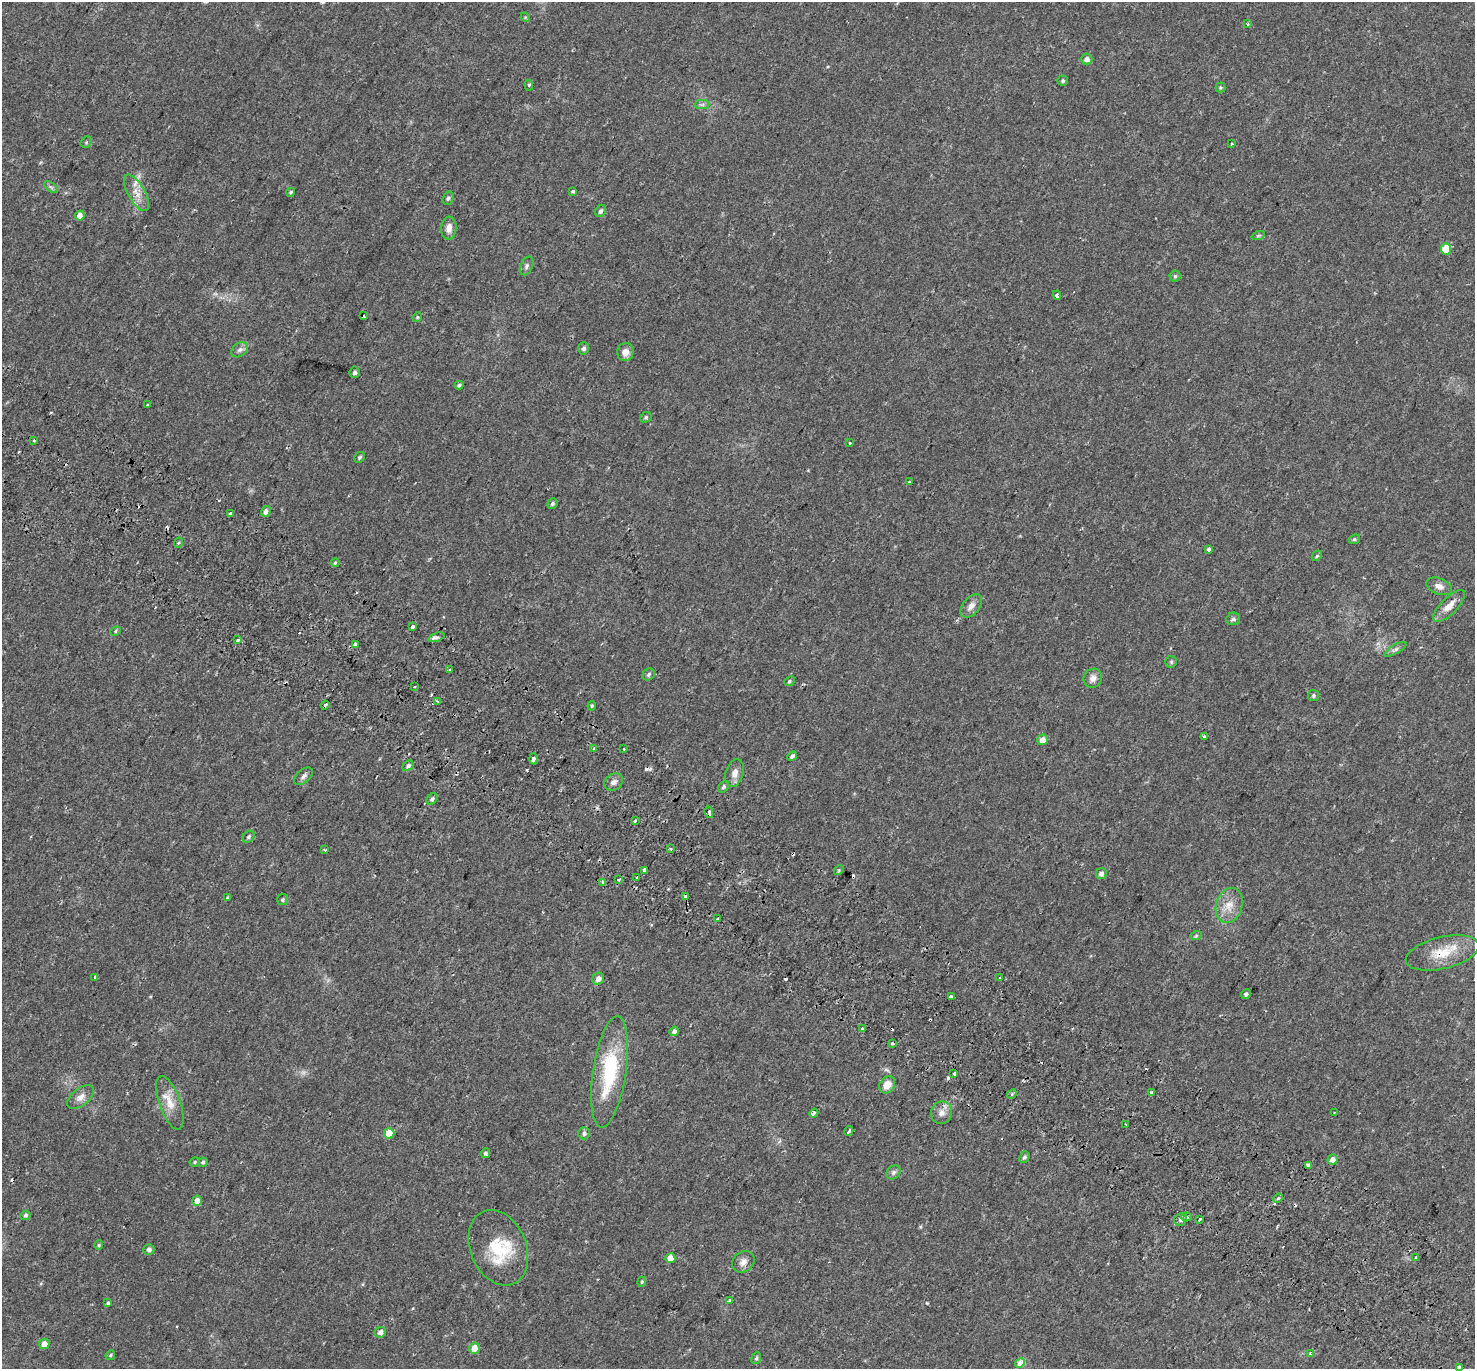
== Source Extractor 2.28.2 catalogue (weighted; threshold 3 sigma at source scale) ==
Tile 6 of 4 x 4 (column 2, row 2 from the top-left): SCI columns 1544-3016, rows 3025-4391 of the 6044 x 6110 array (HDU 1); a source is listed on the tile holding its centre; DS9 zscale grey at full resolution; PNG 1477 x 1371 px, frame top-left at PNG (2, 2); each listed source drawn as its Kron ellipse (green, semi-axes under 4 px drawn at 4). Shown black and unused: <1% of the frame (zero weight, under 2 of 3 exposures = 5% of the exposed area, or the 3 px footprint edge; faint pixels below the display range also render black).
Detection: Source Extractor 2.28.2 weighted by HDU 2 'WHT'; one run over the whole footprint, this tile lists its part. Background 0.0254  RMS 0.0035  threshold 0.0156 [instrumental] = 3 sigma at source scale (4.5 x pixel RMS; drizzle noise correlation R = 1.50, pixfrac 1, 0.0396/0.0396 arcsec/px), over >= 5 px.
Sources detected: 171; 1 too faint to see at this stretch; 23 cosmic-ray / hot-pixel residue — neither listed nor drawn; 2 inside a brighter listed object's ellipse — not listed separately; the other 145 listed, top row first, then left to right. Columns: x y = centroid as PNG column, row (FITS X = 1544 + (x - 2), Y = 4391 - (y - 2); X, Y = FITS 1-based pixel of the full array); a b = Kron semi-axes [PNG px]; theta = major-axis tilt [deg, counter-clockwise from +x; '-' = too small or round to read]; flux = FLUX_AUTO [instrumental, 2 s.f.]
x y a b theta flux
525 17 5 4 - 0.28
1248 24 4 3 - 0.61
1087 59 6 5 - 1.3
1063 81 5 5 - 0.52
529 85 5 3 - 0.55
1220 88 5 5 - 0.43
702 105 7 4 1 0.68
86 142 6 5 - 0.46
1232 143 3 3 - 0.93
51 187 8 4 -37 0.68
573 191 3 3 - 1.1
291 192 4 3 - 0.44
136 193 20 8 -61 3.2
448 198 7 5 71 0.66
601 211 6 5 - 0.88
80 215 5 4 - 2
449 228 11 7 85 2.2
1258 236 7 4 19 0.52
1446 249 5 5 - 8.8
527 266 10 6 65 0.88
1175 276 5 5 - 0.54
1057 295 5 3 - 2.2
364 316 3 2 - 0.29
417 317 5 4 - 0.36
584 348 6 5 - 0.8
240 350 9 6 39 1.1
625 352 9 8 - 2.4
355 372 6 5 - 0.86
459 385 4 3 - 0.61
148 405 3 3 - 1.5
646 417 6 5 - 0.53
34 441 3 3 - 1.7
850 443 3 3 - 0.92
360 457 6 5 - 0.56
909 482 3 3 - 0.53
552 504 5 5 - 0.64
266 511 6 4 74 1.4
230 513 3 3 - 2.7
1354 539 6 4 22 0.49
178 543 5 3 - 0.4
1209 549 3 3 - 3.5
1317 556 6 4 45 0.48
335 563 4 4 - 0.39
1439 586 13 8 -21 1.9
971 606 13 8 50 2
1449 606 21 8 45 3.3
1233 619 7 6 - 0.74
412 627 3 3 - 0.67
115 631 5 4 - 0.42
436 637 8 4 17 0.69
237 640 3 3 - 3.7
355 644 4 3 - 3.3
1395 649 12 4 30 0.95
1171 662 6 5 - 0.52
449 669 3 3 - 0.58
649 674 6 5 - 0.73
1093 678 10 9 - 1.9
789 681 6 4 42 0.49
414 687 3 3 - 0.62
1313 695 5 5 - 0.59
437 701 4 2 - 0.29
325 705 4 3 - 2.4
592 706 5 4 - 0.44
1204 736 3 3 - 0.46
1043 740 5 5 - 2.5
593 749 4 2 - 0.28
624 749 2 2 - 0.31
792 756 5 4 - 0.96
533 759 5 3 - 1.4
408 766 6 4 38 0.81
735 773 14 8 73 2.4
303 776 11 6 42 1.1
614 782 10 8 35 1.4
724 787 6 4 52 0.61
432 799 6 5 - 0.73
709 812 6 3 -78 2.2
635 821 3 3 - 1.2
249 837 7 5 46 0.61
670 848 3 3 - 0.9
325 850 4 3 - 0.33
645 870 4 3 - 24
839 870 5 4 - 0.42
1101 873 5 5 - 1.3
637 877 3 2 - 0.37
618 880 4 3 - 1.9
602 882 3 3 - 0.86
685 896 4 3 - 2.8
228 898 4 3 - 0.52
282 900 5 5 - 0.55
1229 905 18 13 74 4.3
717 919 3 3 - 1.2
1196 936 6 3 19 0.41
1442 953 37 16 14 9.4
95 977 3 3 - 0.56
1000 977 3 3 - 0.78
598 979 6 5 - 1.7
1246 994 5 4 - 0.62
951 996 3 3 - 3.5
862 1029 3 3 - 0.88
674 1031 5 4 - 1
892 1043 3 3 - 2.5
609 1072 56 16 82 24
954 1073 4 3 - 5
887 1085 9 7 57 3.2
1152 1092 3 3 - 1.5
1012 1094 5 4 - 0.45
81 1097 16 8 38 2.3
170 1103 28 10 -71 4.8
814 1113 5 3 - 2.7
942 1113 11 10 - 2.3
1334 1113 3 2 - 0.22
1126 1124 3 2 - 0.35
849 1131 5 3 - 4.1
389 1133 5 5 - 5.3
584 1133 6 5 - 0.88
485 1153 5 4 - 0.62
1024 1157 6 5 - 0.68
1333 1160 5 5 - 2
195 1162 5 4 - 0.42
203 1162 5 4 - 0.57
1308 1165 3 3 - 2.5
893 1172 8 6 45 0.88
1278 1198 5 4 - 0.44
197 1201 5 5 - 2.5
25 1215 5 4 - 0.67
1186 1217 5 3 - 0.89
1200 1219 4 2 - 0.46
1180 1220 6 6 - 0.96
99 1245 4 4 - 0.37
498 1248 39 28 -67 15
149 1249 5 5 - 1.1
1416 1257 3 3 - 1.9
670 1258 5 5 - 3.5
743 1262 12 10 40 1.9
642 1282 5 4 - 0.43
729 1300 3 3 - 1.2
108 1303 4 4 - 0.44
380 1332 6 5 - 1.3
44 1344 5 5 - 2.3
474 1348 5 5 - 2.7
1310 1354 4 4 - 0.48
110 1355 5 4 - 0.48
756 1358 6 4 67 0.59
1020 1363 5 4 - 3.6
1459 1367 4 3 - 2.3
Overlapping masked pixels (flux is a lower limit): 5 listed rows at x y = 325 705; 709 812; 618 880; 685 896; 1442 953
Isophote crosses this tile's border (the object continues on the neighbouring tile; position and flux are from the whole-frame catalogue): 1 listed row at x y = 1459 1367